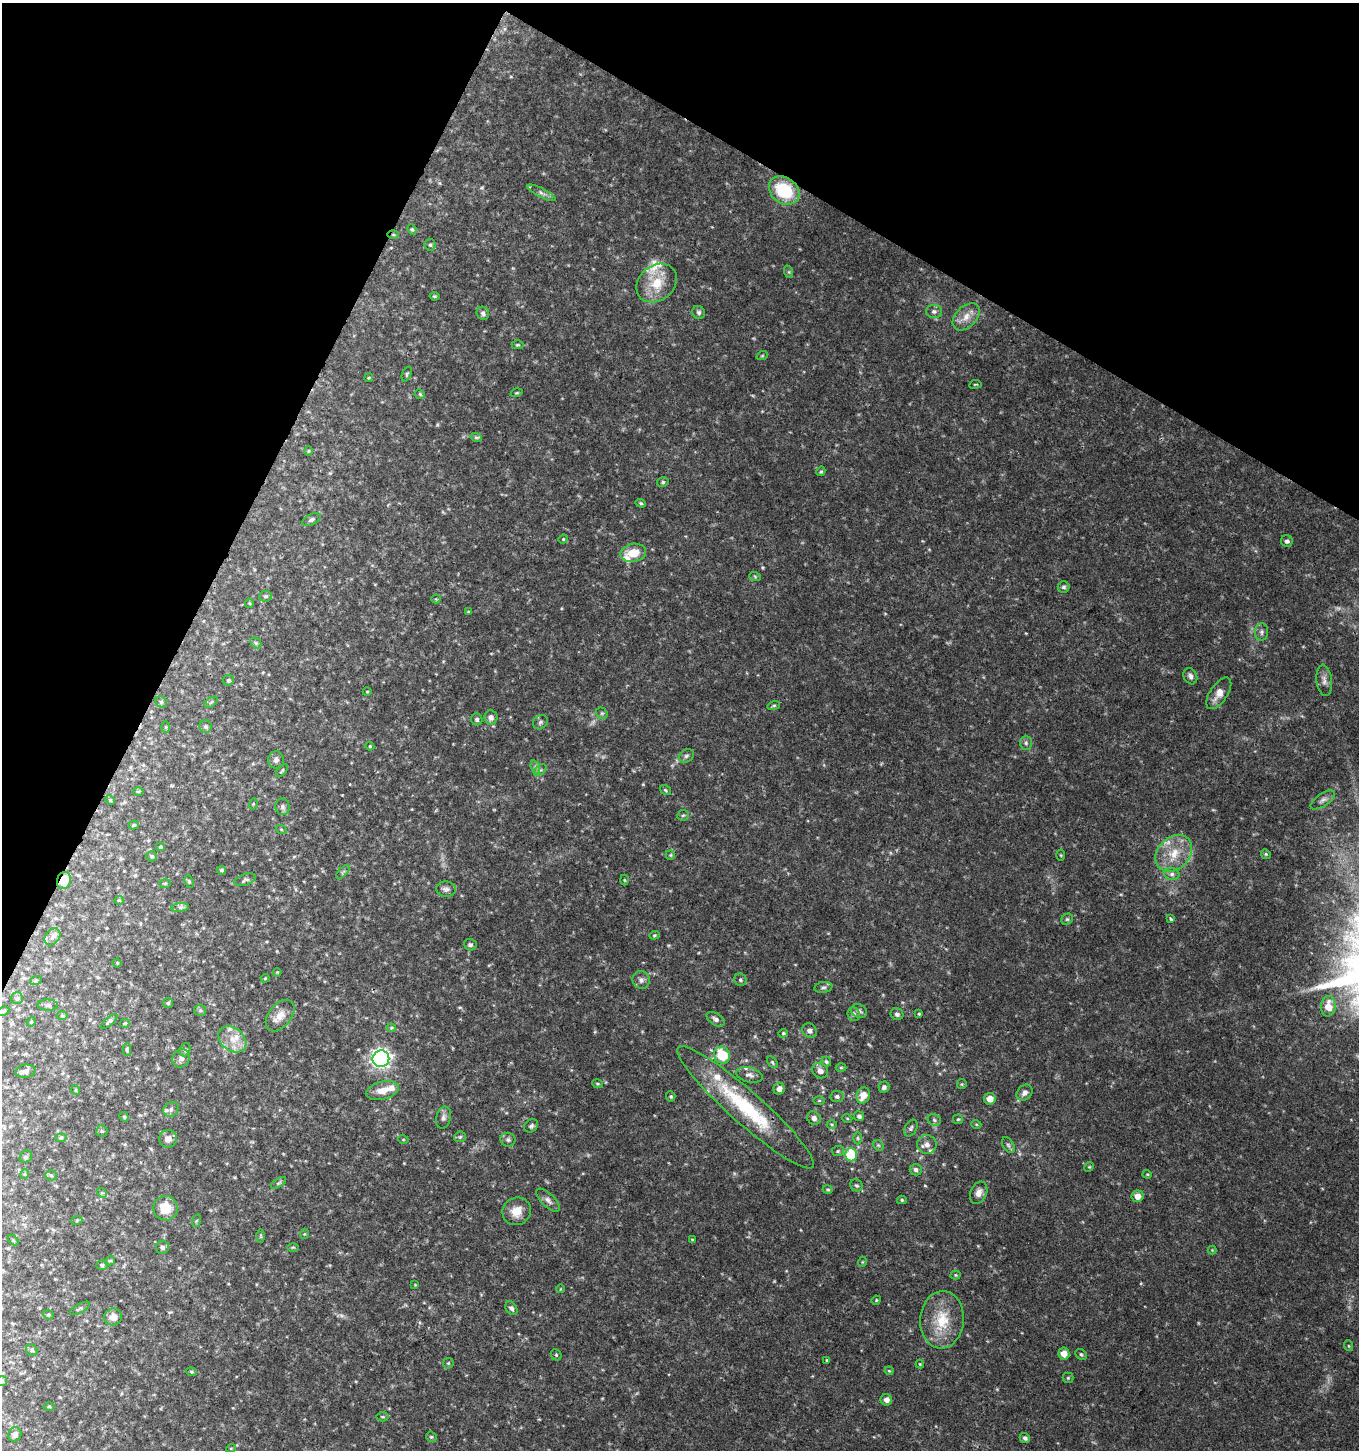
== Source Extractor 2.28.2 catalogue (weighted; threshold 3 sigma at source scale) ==
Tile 2 of 4 x 4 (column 2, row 1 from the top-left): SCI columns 1625-2981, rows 4346-5793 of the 5896 x 5806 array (HDU 1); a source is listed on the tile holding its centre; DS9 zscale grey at full resolution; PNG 1361 x 1452 px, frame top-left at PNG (2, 3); each listed source drawn as its Kron ellipse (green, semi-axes under 4 px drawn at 4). Shown black and unused: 24% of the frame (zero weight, under 3 of 4 exposures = <1% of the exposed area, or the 3 px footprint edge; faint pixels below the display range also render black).
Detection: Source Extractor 2.28.2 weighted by HDU 2 'WHT'; one run over the whole footprint, this tile lists its part. Background 0.0292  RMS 0.0034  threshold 0.0154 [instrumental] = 3 sigma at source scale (4.5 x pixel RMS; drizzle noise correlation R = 1.50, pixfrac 1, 0.0396/0.0396 arcsec/px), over >= 5 px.
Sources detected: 233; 4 too faint to see at this stretch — neither listed nor drawn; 10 inside a brighter listed object's ellipse — not listed separately; the other 219 listed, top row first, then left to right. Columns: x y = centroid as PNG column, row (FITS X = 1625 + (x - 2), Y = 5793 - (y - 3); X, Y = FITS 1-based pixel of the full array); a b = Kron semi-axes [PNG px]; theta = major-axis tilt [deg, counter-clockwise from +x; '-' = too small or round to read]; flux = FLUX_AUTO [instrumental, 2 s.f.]
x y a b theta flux
784 190 16 12 -36 17
542 193 16 4 -27 1.3
412 229 5 4 - 0.48
393 235 6 4 -1 0.44
430 245 6 5 - 0.63
789 272 6 4 -72 0.46
657 283 22 17 39 9
434 296 5 3 - 0.37
934 311 8 6 -1 1.1
699 312 7 6 - 0.85
483 313 7 6 - 1.1
966 317 16 10 46 3.6
518 345 6 4 0 0.46
762 356 6 3 19 0.41
407 374 8 4 67 0.56
369 378 4 3 - 0.31
975 384 6 3 9 0.32
517 393 6 3 18 0.4
420 394 5 4 - 0.5
476 437 6 4 -16 0.54
309 451 5 3 - 0.32
821 471 5 4 - 0.49
663 482 6 4 13 0.6
641 503 5 4 - 0.49
312 519 10 5 27 0.93
563 539 5 4 - 0.4
1287 541 6 6 - 1.1
633 553 13 9 11 6.1
755 577 6 4 -21 0.43
1064 587 6 5 - 0.75
265 596 6 5 - 0.78
436 599 4 4 - 0.34
249 603 4 4 - 0.37
468 612 4 3 - 0.27
1262 632 8 6 84 1
256 643 6 4 -46 0.57
1190 676 8 6 -62 1.1
228 680 6 5 - 0.48
1324 680 15 7 -82 1.9
367 692 4 3 - 0.29
1219 693 18 8 56 3.5
161 702 6 5 - 0.65
211 702 7 4 37 0.47
774 705 6 4 16 0.52
602 713 6 5 - 0.53
491 717 7 6 - 1.4
477 719 6 5 - 0.86
540 722 8 6 36 0.91
205 726 6 6 - 0.74
166 727 6 4 89 0.36
1026 743 7 6 - 0.89
370 746 4 4 - 0.4
686 756 8 6 31 0.88
276 760 9 8 - 1.3
535 767 7 4 -72 0.82
540 770 7 4 43 0.69
282 771 8 3 49 0.44
665 790 6 4 -36 0.43
138 791 5 3 - 0.32
110 800 5 4 - 0.38
1323 800 14 6 34 1.5
253 804 5 3 - 0.35
283 807 8 7 - 1
683 815 6 5 - 0.53
134 825 5 4 - 0.53
281 829 5 3 - 0.34
160 847 4 3 - 0.41
1174 853 20 16 45 8.4
1266 854 5 4 - 0.46
670 855 5 4 - 0.4
1061 855 5 3 - 0.33
152 856 5 5 - 0.64
222 870 4 4 - 0.62
343 872 9 3 45 0.61
1172 874 8 6 -14 1.1
64 880 8 7 - 5.3
245 880 11 5 20 0.92
624 880 5 3 - 0.33
189 882 6 4 -63 0.49
165 883 6 4 2 0.38
446 889 10 7 -3 1.3
119 900 4 4 - 0.35
180 907 9 4 7 0.8
1067 919 6 5 - 0.56
1171 919 3 3 - 1.2
654 935 5 4 - 0.44
52 937 9 7 53 1.4
470 945 6 5 - 0.87
117 963 4 3 - 0.32
277 972 4 3 - 0.3
265 978 4 4 - 0.3
36 980 6 4 20 0.37
641 980 9 8 - 1.4
740 980 6 6 - 0.68
823 987 9 5 9 0.89
17 998 6 6 - 0.78
168 1003 5 5 - 0.57
48 1005 10 5 -1 0.95
1328 1006 10 7 86 4.6
200 1010 6 5 - 0.61
4 1011 6 4 26 0.48
859 1011 8 6 -28 1.1
853 1014 7 6 - 1.2
897 1014 6 6 - 0.96
919 1014 4 4 - 0.35
62 1015 6 4 0 0.41
280 1015 18 11 51 4
716 1019 10 6 -33 1.3
109 1021 10 4 41 0.74
31 1022 5 4 - 0.35
125 1023 5 3 - 0.45
391 1028 4 4 - 0.37
809 1031 7 6 - 1.5
783 1033 5 4 - 0.43
232 1039 15 11 -40 4.7
127 1050 6 4 -90 0.56
185 1050 7 5 69 0.67
722 1055 9 7 -56 13
181 1058 9 8 - 1.6
381 1059 8 8 - 100
826 1061 5 4 - 0.62
772 1062 7 4 -50 0.55
841 1067 5 3 - 0.4
26 1071 10 6 7 1.3
820 1071 8 7 - 2.1
749 1075 13 7 -12 1.7
598 1084 5 3 - 0.41
962 1084 5 4 - 0.38
884 1087 5 5 - 0.98
779 1089 6 5 - 1.7
76 1090 5 3 - 0.29
382 1090 17 9 14 4.1
1025 1093 9 7 45 1.4
863 1095 8 6 65 4.1
671 1096 5 4 - 0.49
837 1096 6 5 - 0.91
990 1099 6 5 - 3.1
819 1100 6 4 1 0.41
746 1107 90 16 -42 31
171 1109 8 7 - 1.2
859 1116 5 5 - 0.86
124 1117 5 4 - 0.44
443 1118 11 7 77 1.4
814 1118 7 6 - 1.6
847 1118 5 3 - 0.31
958 1119 5 4 - 0.44
934 1120 7 5 -23 0.84
832 1124 5 3 - 0.35
976 1124 5 3 - 0.32
531 1126 7 6 - 0.8
911 1128 9 6 62 0.87
102 1131 6 5 - 0.52
460 1137 6 5 - 0.59
61 1138 6 4 2 0.4
857 1138 6 4 -90 0.52
168 1139 9 8 - 2.3
403 1139 5 3 - 0.29
508 1140 7 7 - 0.92
927 1144 9 9 - 2
878 1145 6 4 -44 0.54
1008 1145 8 5 -59 0.86
838 1151 6 5 - 0.56
851 1155 6 6 - 13
26 1157 7 5 44 0.56
1089 1167 5 4 - 0.35
916 1170 6 6 - 1.1
25 1174 5 3 - 0.31
1147 1174 4 4 - 0.36
51 1175 5 5 - 0.49
278 1183 8 4 31 0.62
856 1185 6 5 - 0.65
828 1189 5 4 - 0.48
102 1193 5 4 - 0.49
979 1193 11 8 66 2.2
1138 1196 6 6 - 2.8
548 1200 15 6 -44 1.6
902 1200 5 4 - 0.49
165 1208 12 12 - 7
517 1211 14 13 - 4.8
77 1220 6 3 20 0.38
196 1221 6 4 71 0.4
304 1234 5 3 - 0.31
261 1236 6 4 -90 0.44
692 1239 4 2 - 0.28
13 1240 6 4 -44 0.4
162 1247 7 6 - 0.87
293 1247 6 4 0 0.43
1212 1250 4 4 - 0.31
110 1261 5 4 - 0.48
862 1262 5 3 - 0.28
102 1265 6 5 - 0.61
956 1275 5 4 - 0.4
415 1285 4 4 - 0.28
560 1289 4 3 - 0.24
876 1300 5 4 - 0.38
80 1308 11 4 29 0.71
511 1308 7 5 -55 1.1
48 1315 5 4 - 0.43
113 1317 9 8 - 2.3
942 1320 29 22 86 12
1349 1346 5 3 - 0.35
32 1350 6 5 - 0.61
1064 1354 6 5 - 3
1081 1354 6 5 - 0.57
556 1355 6 5 - 0.49
827 1360 4 3 - 0.43
448 1363 6 5 - 0.48
920 1364 4 4 - 0.32
889 1371 4 4 - 0.37
191 1372 5 4 - 0.46
1068 1378 5 5 - 0.47
2 1381 5 5 - 0.57
886 1400 6 5 - 1.4
49 1406 5 3 - 0.34
382 1417 6 4 -2 0.51
15 1435 7 6 - 1.4
431 1437 6 5 - 0.53
1025 1438 5 5 - 0.92
231 1448 5 3 - 0.32
Overlapping masked pixels (flux is a lower limit): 2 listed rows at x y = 393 235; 64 880
Isophote crosses this tile's border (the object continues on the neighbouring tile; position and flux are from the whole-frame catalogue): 1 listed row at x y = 2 1381
Unlisted compact peaks at least as high as the median listed source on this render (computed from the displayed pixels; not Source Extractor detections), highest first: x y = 437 425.